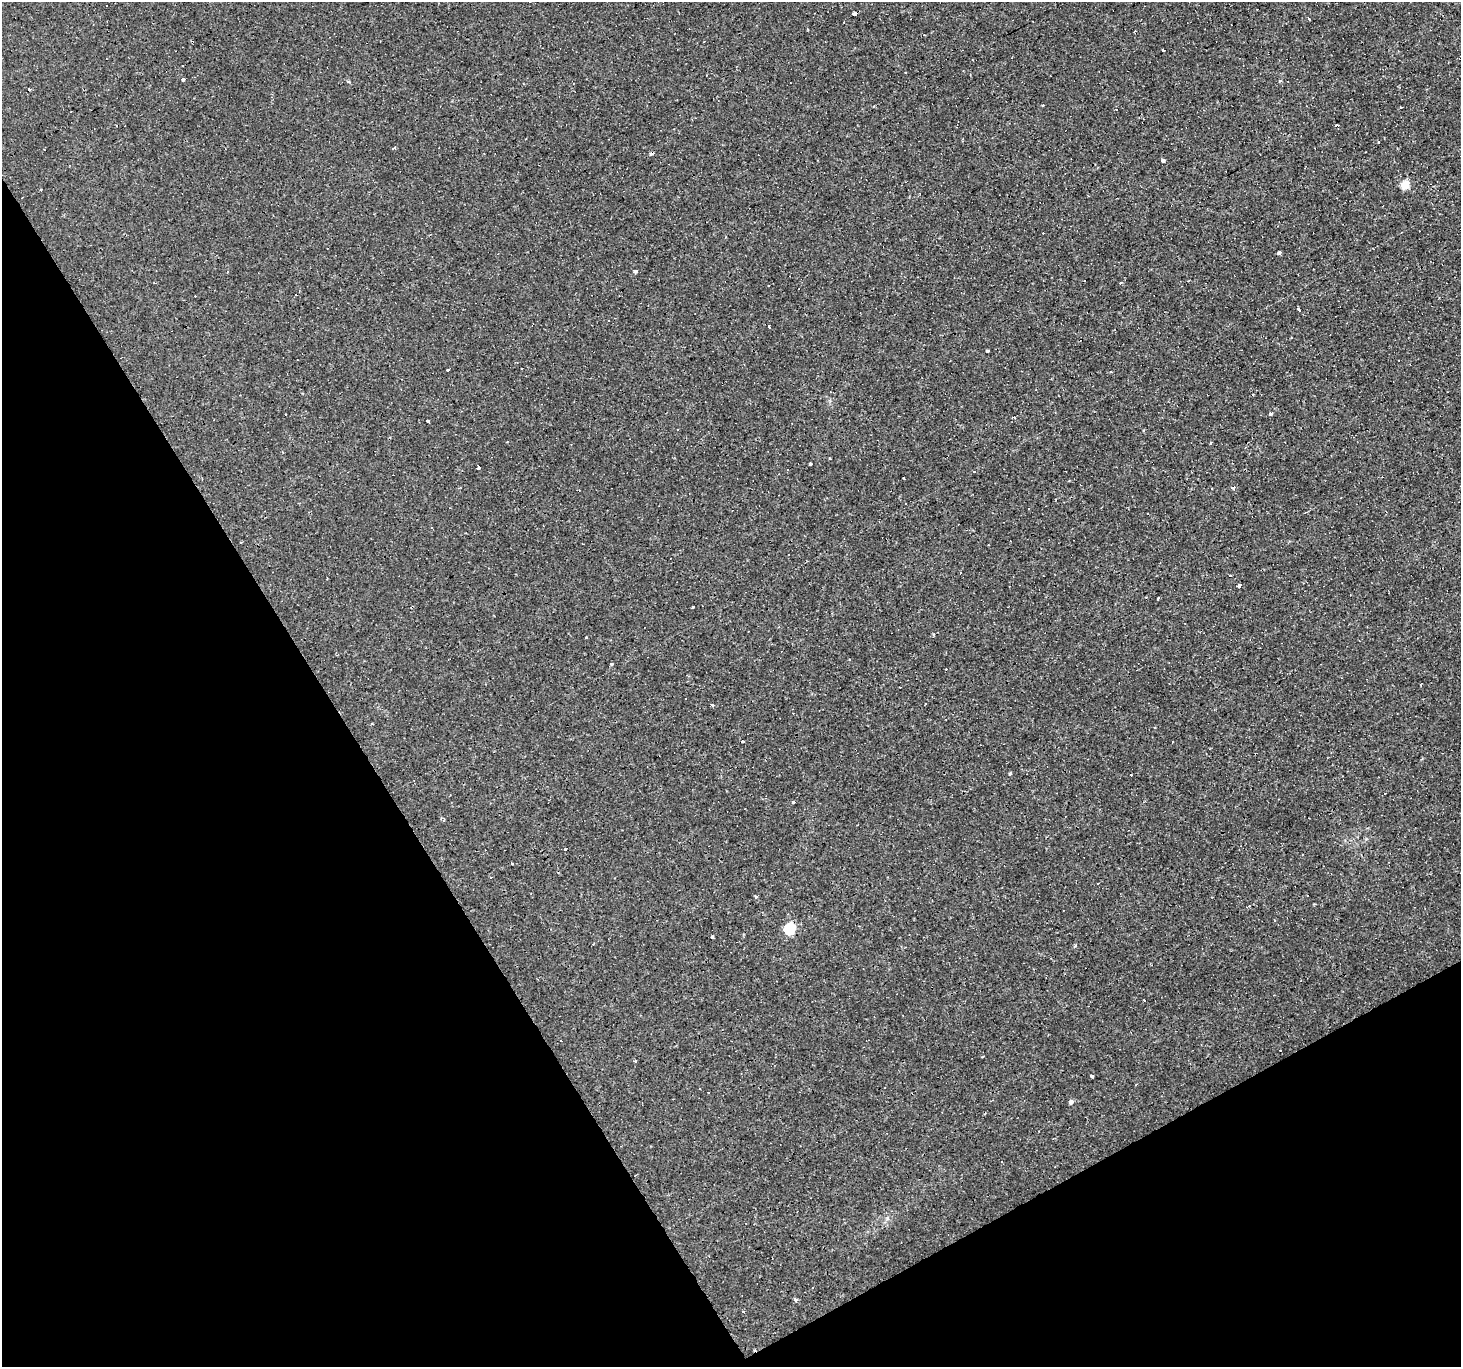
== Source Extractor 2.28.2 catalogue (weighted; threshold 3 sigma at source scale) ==
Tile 14 of 4 x 4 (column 2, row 4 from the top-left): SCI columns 1460-2918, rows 107-1471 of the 5836 x 5734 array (HDU 1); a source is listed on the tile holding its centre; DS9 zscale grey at full resolution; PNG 1463 x 1369 px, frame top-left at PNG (2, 2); no overlay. Shown black and unused: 30% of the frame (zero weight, under 3 of 4 exposures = <1% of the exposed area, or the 3 px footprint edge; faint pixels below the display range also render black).
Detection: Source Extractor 2.28.2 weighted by HDU 2 'WHT'; one run over the whole footprint, this tile lists its part. Background 8.11e-04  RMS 8.8e-04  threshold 0.00394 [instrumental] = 3 sigma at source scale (4.5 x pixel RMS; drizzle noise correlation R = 1.50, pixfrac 1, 0.0396/0.0396 arcsec/px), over >= 5 px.
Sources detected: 85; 26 cosmic-ray / hot-pixel residue — not listed; the other 59 listed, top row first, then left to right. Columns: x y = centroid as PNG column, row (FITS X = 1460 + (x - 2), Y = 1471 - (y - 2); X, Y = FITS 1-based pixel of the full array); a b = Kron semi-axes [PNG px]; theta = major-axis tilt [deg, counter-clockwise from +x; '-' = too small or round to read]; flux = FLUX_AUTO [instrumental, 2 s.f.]
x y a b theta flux
855 14 4 3 - 4.6
1309 19 3 2 - 0.15
1163 50 3 3 - 1.4
183 80 3 3 - 0.64
1280 81 5 3 - 0.085
874 106 4 2 - 0.063
1401 107 3 3 - 0.2
1337 125 4 3 - 0.28
526 139 2 2 - 0.084
394 148 3 2 - 0.29
1163 161 3 3 - 0.86
1405 185 5 5 - 2.9
41 189 3 2 - 0.065
1279 253 4 3 - 0.21
635 272 4 3 - 0.6
1120 283 3 2 - 0.37
1299 310 3 3 - 1.3
769 326 3 3 - 0.4
988 350 3 3 - 0.48
448 370 3 3 - 0.61
1270 414 3 3 - 0.3
285 415 3 3 - 0.35
1014 417 3 2 - 0.14
428 421 3 3 - 0.16
810 464 3 3 - 2.4
478 467 3 3 - 4.9
1212 488 3 2 - 0.14
1233 488 4 3 - 0.69
906 503 3 3 - 0.41
1230 575 3 3 - 0.31
1239 586 4 3 - 1.1
1158 598 3 2 - 0.069
693 607 3 3 - 0.52
933 634 3 3 - 0.095
586 637 3 2 - 0.11
611 664 3 3 - 0.92
712 705 4 3 - 0.36
372 723 3 2 - 0.068
1172 742 3 2 - 0.072
1256 754 2 2 - 0.075
1131 774 3 3 - 0.46
1384 794 3 3 - 0.45
794 802 3 3 - 0.61
565 849 2 2 - 0.081
512 863 4 2 - 0.089
491 877 3 3 - 0.12
1308 896 3 3 - 0.49
756 897 3 3 - 0.38
789 929 6 5 - 7.1
712 937 4 3 - 0.093
1075 946 4 4 - 0.19
1144 1000 3 3 - 0.58
983 1056 3 3 - 0.24
635 1061 4 3 - 0.11
1092 1076 4 3 - 0.4
709 1092 3 3 - 0.17
1071 1102 5 5 - 0.27
795 1300 4 3 - 0.53
743 1312 4 3 - 0.21
Overlapping masked pixels (flux is a lower limit): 2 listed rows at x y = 855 14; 1256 754